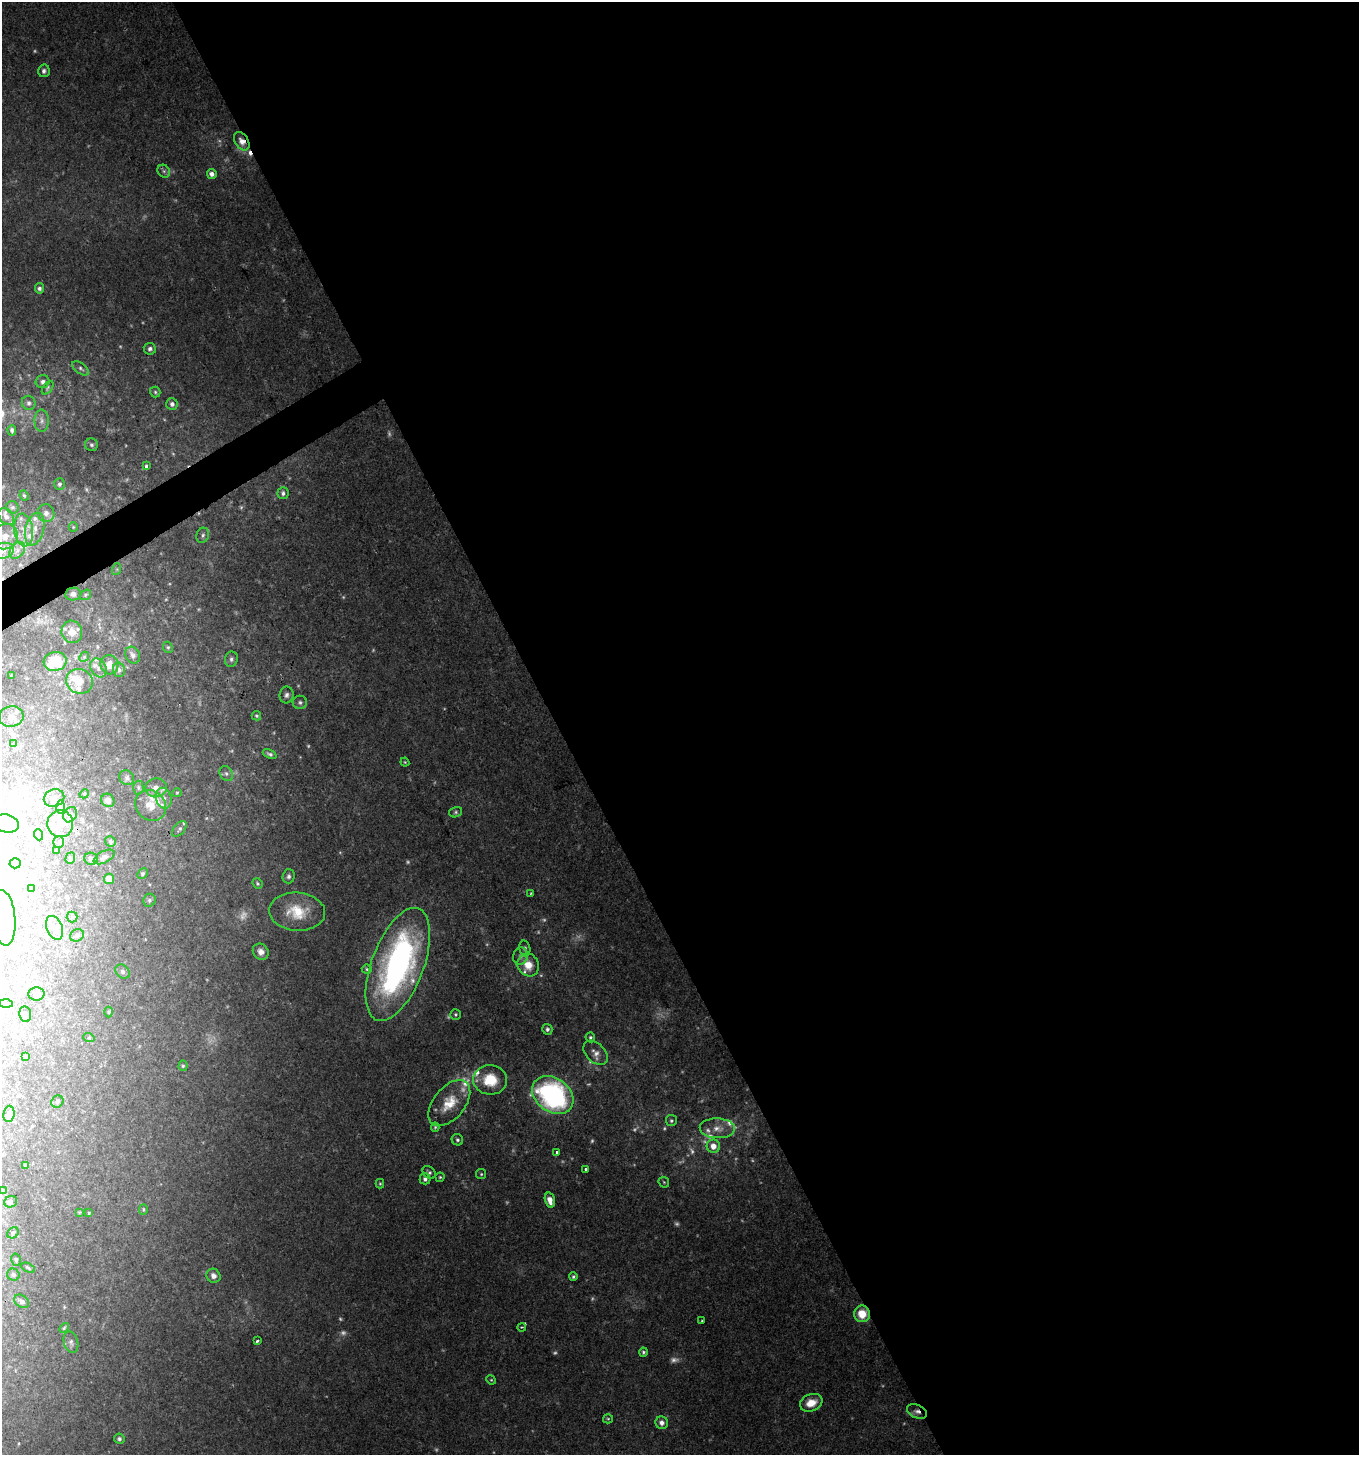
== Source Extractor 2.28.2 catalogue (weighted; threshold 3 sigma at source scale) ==
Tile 8 of 4 x 4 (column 4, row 2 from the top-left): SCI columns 4240-5596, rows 2907-4359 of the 5707 x 5816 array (HDU 1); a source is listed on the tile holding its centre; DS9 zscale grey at full resolution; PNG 1361 x 1457 px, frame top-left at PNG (2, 2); each listed source drawn as its Kron ellipse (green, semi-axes under 4 px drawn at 4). Shown black and unused: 60% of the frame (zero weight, under 2 of 3 exposures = <1% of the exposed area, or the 3 px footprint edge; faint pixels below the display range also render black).
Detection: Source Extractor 2.28.2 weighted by HDU 2 'WHT'; one run over the whole footprint, this tile lists its part. Background 0.0683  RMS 0.0054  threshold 0.0242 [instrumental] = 3 sigma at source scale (4.5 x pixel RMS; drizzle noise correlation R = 1.50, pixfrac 1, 0.0396/0.0396 arcsec/px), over >= 5 px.
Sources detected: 207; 35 too faint to see at this stretch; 3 inside a brighter object's white glare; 1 cosmic-ray / hot-pixel residue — neither listed nor drawn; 19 inside a brighter listed object's ellipse — not listed separately; the other 149 listed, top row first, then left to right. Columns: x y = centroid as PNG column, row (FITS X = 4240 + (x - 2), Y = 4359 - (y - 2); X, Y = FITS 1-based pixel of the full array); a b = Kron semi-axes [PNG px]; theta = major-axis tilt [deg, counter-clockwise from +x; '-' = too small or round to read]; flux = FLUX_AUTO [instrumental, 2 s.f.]
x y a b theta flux
44 71 6 6 - 1.8
242 141 10 6 -58 4
164 171 7 6 - 1.5
212 174 5 5 - 2.9
39 288 5 4 - 1.5
150 349 6 6 - 1.9
81 368 9 5 -37 1.5
42 382 7 6 - 1.8
48 388 8 4 54 0.95
155 392 5 5 - 0.85
29 403 7 6 - 1.8
172 404 6 5 - 1.9
42 421 11 7 89 2.4
12 430 5 4 - 1.4
91 445 6 6 - 1.2
146 466 3 3 - 1.3
59 484 6 5 - 1.2
283 493 6 5 - 1.9
24 495 5 3 - 0.81
12 507 6 6 - 1.3
46 513 9 8 - 2.6
6 517 9 6 -53 2.6
73 527 5 4 - 0.64
35 529 16 9 75 6
24 530 16 9 -83 6.5
203 535 8 6 67 1.6
5 536 13 12 - 5.9
17 550 9 6 50 2.6
3 551 11 7 19 3.5
117 569 6 4 72 0.69
73 594 7 6 - 2.3
85 595 6 4 38 0.86
72 632 11 10 - 5.2
168 647 6 4 -67 0.88
133 655 9 7 -61 2.9
84 657 5 4 - 0.88
231 659 8 6 77 1.5
55 661 11 9 14 16
109 665 9 9 - 5.8
98 668 10 7 -58 2.8
119 670 7 6 - 1.8
12 675 3 2 - 0.51
79 681 14 12 -24 7.5
287 695 8 7 - 2
300 702 7 6 - 1.4
11 716 12 10 8 3.7
256 716 5 4 - 0.83
14 744 3 3 - 3.2
270 754 7 4 -23 1.3
405 762 4 4 - 0.59
226 773 8 6 -58 1.6
127 778 8 7 - 1.5
138 788 7 5 -89 1.2
156 788 10 9 - 4.7
177 793 4 4 - 0.62
84 794 5 3 - 0.5
54 798 10 8 22 2.8
164 798 10 7 -72 3.8
108 800 7 6 - 2.4
151 805 16 14 -44 8.5
60 807 6 4 90 1
456 812 6 5 - 1
70 815 8 6 58 1.7
6 823 13 9 -11 5.7
60 824 13 13 - 6.7
179 829 9 5 49 1.4
39 835 5 3 - 0.57
110 841 5 5 - 1.2
59 842 5 5 - 0.75
56 851 3 2 - 0.39
104 857 11 6 27 2.1
70 858 6 4 71 0.82
91 859 7 6 - 1.6
15 863 5 5 - 0.86
143 874 6 4 47 1
289 876 7 6 - 1.6
109 879 5 5 - 4.9
257 883 5 4 - 0.83
32 888 4 3 - 0.76
531 893 4 2 - 0.45
149 900 6 6 - 1.3
297 912 28 19 -4 20
72 917 5 5 - 0.79
3 918 28 12 -84 17
54 928 12 8 -68 4.1
77 935 7 6 - 1.3
525 948 8 5 -75 1.5
261 952 8 7 - 3.4
520 956 9 7 74 2.2
398 964 59 26 69 180
528 965 12 10 -62 7.8
367 969 5 4 - 0.9
122 972 8 6 -44 1.5
36 994 8 6 3 2.1
6 1004 7 4 -1 1.3
109 1012 5 3 - 0.53
25 1014 8 6 -82 1.1
455 1014 5 5 - 0.85
547 1029 5 5 - 1.5
590 1037 5 4 - 1
89 1038 6 4 -18 0.62
596 1053 14 9 -45 4.1
25 1056 4 3 - 0.63
183 1066 5 4 - 0.81
490 1080 17 15 -4 17
553 1095 22 17 -37 110
57 1102 6 5 - 1.1
449 1103 27 15 50 14
9 1114 8 5 83 1.5
671 1121 5 5 - 0.96
435 1127 4 4 - 0.67
717 1128 18 10 -2 6.7
457 1140 6 5 - 1.2
713 1146 7 6 - 5.6
557 1153 3 3 - 2
26 1165 4 4 - 0.87
586 1169 3 3 - 2.1
429 1172 7 5 -43 1.4
481 1174 5 5 - 0.79
440 1177 4 4 - 0.77
425 1179 5 5 - 1.8
664 1182 6 4 -45 0.76
380 1184 4 4 - 0.69
3 1190 4 3 - 0.45
550 1200 8 5 -76 4.9
11 1202 6 5 - 1.2
143 1209 5 4 - 0.76
79 1212 4 4 - 0.58
89 1213 4 3 - 0.55
13 1233 6 5 - 1
16 1260 6 5 - 0.9
28 1268 7 4 -24 0.88
13 1275 6 6 - 1.5
213 1276 7 6 - 3
573 1277 4 4 - 1.1
22 1301 8 6 -36 2.4
862 1314 8 8 - 11
702 1321 3 2 - 0.58
522 1327 4 3 - 0.54
64 1328 6 3 46 0.68
257 1341 4 3 - 2.5
71 1342 11 7 -75 2.2
643 1352 4 4 - 1.1
491 1380 5 4 - 0.64
811 1403 11 8 21 8.4
917 1411 10 6 -23 3.1
608 1419 5 4 - 0.74
662 1423 6 6 - 3.1
119 1439 5 5 - 1.3
Overlapping masked pixels (flux is a lower limit): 3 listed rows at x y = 242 141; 862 1314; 917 1411
Isophote crosses this tile's border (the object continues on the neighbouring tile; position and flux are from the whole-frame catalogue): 4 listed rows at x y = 3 551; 6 823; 3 918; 6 1004